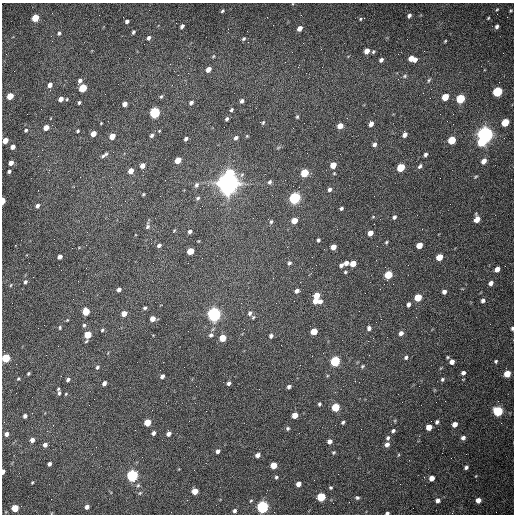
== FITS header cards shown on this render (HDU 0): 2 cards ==
NAXIS1  =                  512 /fastest changing axis
NAXIS2  =                  512 /next to fastest changing axis

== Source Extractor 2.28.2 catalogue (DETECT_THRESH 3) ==
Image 512 x 512 px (HDU 0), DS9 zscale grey, 1 PNG px = 1 image px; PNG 516 x 516 px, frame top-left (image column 1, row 512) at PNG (2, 3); no overlay
Background 1500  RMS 22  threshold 67.1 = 3 sigma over >= 5 px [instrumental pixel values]
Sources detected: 220; all 220 listed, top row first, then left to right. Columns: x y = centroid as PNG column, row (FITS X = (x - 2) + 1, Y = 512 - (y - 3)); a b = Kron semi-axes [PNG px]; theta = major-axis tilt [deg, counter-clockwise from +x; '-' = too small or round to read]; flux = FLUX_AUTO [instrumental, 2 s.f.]
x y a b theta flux
497 9 5 4 - 1.6e+03
222 11 5 4 - 2.1e+03
511 11 5 4 - 1.8e+03
409 16 4 3 - 3.9e+03
35 18 5 4 - 4.9e+04
488 18 5 3 - 1.5e+03
360 19 5 4 - 1.7e+03
127 21 4 3 - 4.2e+03
182 26 4 3 - 4.3e+03
497 27 5 4 - 4.0e+03
300 28 5 4 - 9.9e+03
133 32 4 3 - 2.7e+03
59 33 5 4 - 2.6e+03
51 36 3 2 - 1.4e+03
148 38 6 4 57 4.6e+03
244 39 6 4 44 2.6e+03
445 41 4 3 - 1.4e+03
321 49 2 2 - 9.0e+02
367 51 5 4 - 1.2e+04
373 52 5 4 - 2.4e+03
213 56 5 4 - 1.6e+03
412 59 8 5 -14 1.9e+04
381 60 5 4 - 4.4e+03
208 69 5 4 - 1.2e+04
405 76 7 5 28 2.9e+03
429 80 7 4 60 2.6e+03
79 81 6 4 71 4.9e+03
50 85 5 4 - 8.0e+03
83 88 5 4 - 6.3e+04
497 92 6 5 - 1.4e+05
105 94 2 2 - 7.6e+02
10 96 5 4 - 3.0e+04
161 96 5 3 - 2.1e+03
445 97 5 4 - 3.3e+04
61 99 5 4 - 1.0e+04
67 99 4 3 - 1.3e+03
460 99 5 5 - 9.6e+04
242 101 5 4 - 4.1e+03
79 102 4 3 - 2.4e+03
191 103 5 4 - 4.6e+03
125 104 4 4 - 9.7e+03
231 110 4 3 - 2.5e+03
154 113 5 5 - 2.6e+05
297 117 6 4 75 2.1e+03
227 119 4 3 - 2.9e+03
263 122 5 4 - 2.1e+03
505 122 5 4 - 5.1e+04
101 123 3 2 - 1.1e+03
371 124 5 4 - 8.2e+03
340 126 5 4 - 1.6e+04
46 128 5 4 - 1.8e+04
293 128 2 2 - 7.4e+02
26 130 4 4 - 2.3e+03
77 131 3 3 - 2.1e+03
159 131 3 2 - 1.2e+03
93 134 5 4 - 1.6e+04
152 135 5 4 - 3.1e+03
405 135 6 4 62 7.4e+03
485 135 6 5 - 1.1e+06
112 136 5 4 - 2.1e+04
247 136 5 4 - 1.4e+03
236 138 5 4 - 4.0e+03
186 139 4 3 - 3.3e+03
452 140 5 5 - 5.5e+04
5 141 5 4 - 2.0e+04
481 142 5 5 - 4.4e+04
374 144 5 4 - 4.8e+03
12 147 4 4 - 9.1e+03
425 154 4 3 - 3.9e+03
104 155 9 3 31 4.1e+03
178 160 5 4 - 2.6e+04
484 161 6 4 52 8.8e+03
11 163 4 4 - 1.2e+04
142 165 5 4 - 1.0e+04
333 165 5 4 - 2.3e+04
420 166 6 4 56 3.4e+03
401 167 5 4 - 6.2e+04
9 171 4 3 - 3.2e+03
131 171 5 4 - 1.5e+04
230 173 6 5 - 5.5e+04
304 173 5 4 - 6.9e+04
475 177 5 3 - 1.5e+03
270 182 5 4 - 2.9e+03
228 183 8 7 - 2.2e+06
196 185 7 5 64 4.1e+03
299 187 2 2 - 9.8e+02
329 189 4 4 - 3.9e+03
143 194 3 2 - 1.6e+03
198 198 6 4 34 2.7e+03
295 198 5 5 - 3.5e+05
3 201 4 3 - 2.6e+04
37 206 5 4 - 4.1e+03
341 208 4 3 - 2.7e+03
373 217 5 3 - 1.3e+03
394 217 4 4 - 3.6e+03
477 219 6 4 77 2.1e+04
294 221 5 4 - 2.3e+04
271 222 6 4 72 2.5e+03
147 227 6 5 - 3.0e+03
174 231 4 4 - 1.4e+03
190 231 4 4 - 4.3e+03
370 233 5 4 - 1.3e+04
318 240 4 3 - 2.7e+03
386 242 5 4 - 1.9e+03
159 245 5 4 - 3.3e+03
419 245 5 4 - 1.8e+04
333 247 5 4 - 1.3e+04
190 251 5 4 - 3.5e+04
60 257 5 4 - 7.7e+03
439 257 5 4 - 2.7e+04
289 263 6 5 - 3.1e+03
346 263 5 4 - 7.3e+03
353 264 5 4 - 2.2e+04
341 265 4 4 - 4.2e+03
497 269 5 4 - 1.0e+04
345 272 4 4 - 1.8e+03
388 275 5 5 - 6.7e+04
25 282 5 4 - 3.0e+03
491 283 5 4 - 6.5e+03
11 285 5 3 - 1.3e+03
119 289 4 4 - 5.8e+03
297 291 5 4 - 6.1e+03
444 292 4 4 - 5.9e+03
317 296 5 5 - 2.7e+04
418 297 5 4 - 4.9e+04
483 300 5 4 - 4.1e+03
315 301 5 4 - 1.3e+04
320 301 6 5 - 5.1e+03
276 303 2 2 - 9.8e+02
408 304 4 3 - 5.0e+03
145 308 4 4 - 2.6e+03
86 312 5 4 - 4.5e+04
250 313 6 5 - 4.5e+03
124 314 5 4 - 1.6e+04
214 314 5 5 - 7.1e+05
253 317 6 5 - 2.1e+03
153 319 4 4 - 1.3e+04
381 319 2 2 - 8.5e+02
67 320 5 3 - 1.3e+03
84 325 5 4 - 2.8e+03
60 327 5 3 - 1.8e+03
369 328 5 4 - 4.7e+03
512 328 4 3 - 2.9e+03
102 330 4 4 - 2.1e+03
314 331 5 4 - 2.9e+04
401 333 5 4 - 6.0e+03
88 335 6 4 69 4.2e+04
211 335 6 5 - 3.9e+03
271 336 5 4 - 4.5e+03
223 338 5 4 - 3.7e+04
406 357 5 4 - 3.0e+03
448 357 4 3 - 1.6e+03
6 358 5 5 - 8.2e+04
335 361 5 5 - 1.7e+05
496 361 5 4 - 2.2e+03
452 362 5 4 - 8.8e+03
362 366 6 4 42 2.1e+03
97 367 6 5 - 3.0e+03
28 373 3 3 - 1.6e+03
463 373 6 5 - 4.4e+03
507 374 5 5 - 3.1e+04
162 376 4 3 - 5.4e+03
18 378 4 3 - 1.6e+03
442 379 5 4 - 2.7e+03
68 380 5 4 - 3.8e+03
104 383 5 3 - 6.0e+03
229 383 4 4 - 3.9e+03
289 387 4 3 - 3.4e+03
58 389 4 3 - 1.7e+03
59 393 5 3 - 2.5e+03
66 394 4 3 - 1.4e+03
319 404 4 3 - 2.6e+03
335 407 5 5 - 6.8e+04
498 411 5 5 - 1.6e+05
295 415 5 4 - 1.7e+04
25 416 4 3 - 4.6e+03
189 421 2 2 - 5.7e+02
147 422 5 4 - 3.5e+04
343 422 4 3 - 2.6e+03
437 422 6 5 - 3.5e+03
455 424 5 4 - 1.1e+04
429 427 5 4 - 2.0e+04
288 428 5 4 - 2.5e+03
393 431 5 4 - 3.5e+03
153 433 4 3 - 4.3e+03
7 434 4 4 - 5.9e+03
169 434 5 4 - 6.5e+03
388 438 6 5 - 3.5e+03
463 438 5 5 - 5.6e+03
32 440 4 4 - 7.5e+03
330 441 5 4 - 6.8e+03
387 444 5 5 - 7.0e+03
45 445 4 4 - 6.5e+03
218 451 5 4 - 5.0e+03
333 452 5 4 - 1.9e+03
258 455 4 4 - 8.0e+03
398 455 5 3 - 1.5e+03
49 464 4 3 - 4.7e+03
274 465 5 4 - 3.1e+04
466 467 4 3 - 3.3e+03
3 472 4 3 - 9.8e+03
132 476 5 5 - 3.5e+05
476 476 4 2 - 9.8e+02
276 477 5 4 - 2.5e+03
432 478 5 4 - 1.2e+04
32 482 4 3 - 1.4e+03
298 484 5 4 - 1.1e+04
138 485 7 4 53 2.6e+03
331 488 4 4 - 2.0e+03
195 491 5 4 - 2.3e+04
140 493 6 5 - 2.1e+03
321 497 6 5 - 1.1e+05
357 498 5 4 - 2.7e+03
438 500 5 5 - 6.0e+03
478 500 5 4 - 1.0e+04
87 507 4 4 - 5.7e+03
262 507 5 5 - 4.3e+05
15 508 5 4 - 4.9e+04
235 511 5 4 - 3.5e+03
387 513 4 3 - 3.2e+03
At the frame edge (FLAGS 8, measured only in part): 6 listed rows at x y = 5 141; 3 201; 512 328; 6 358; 3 472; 387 513